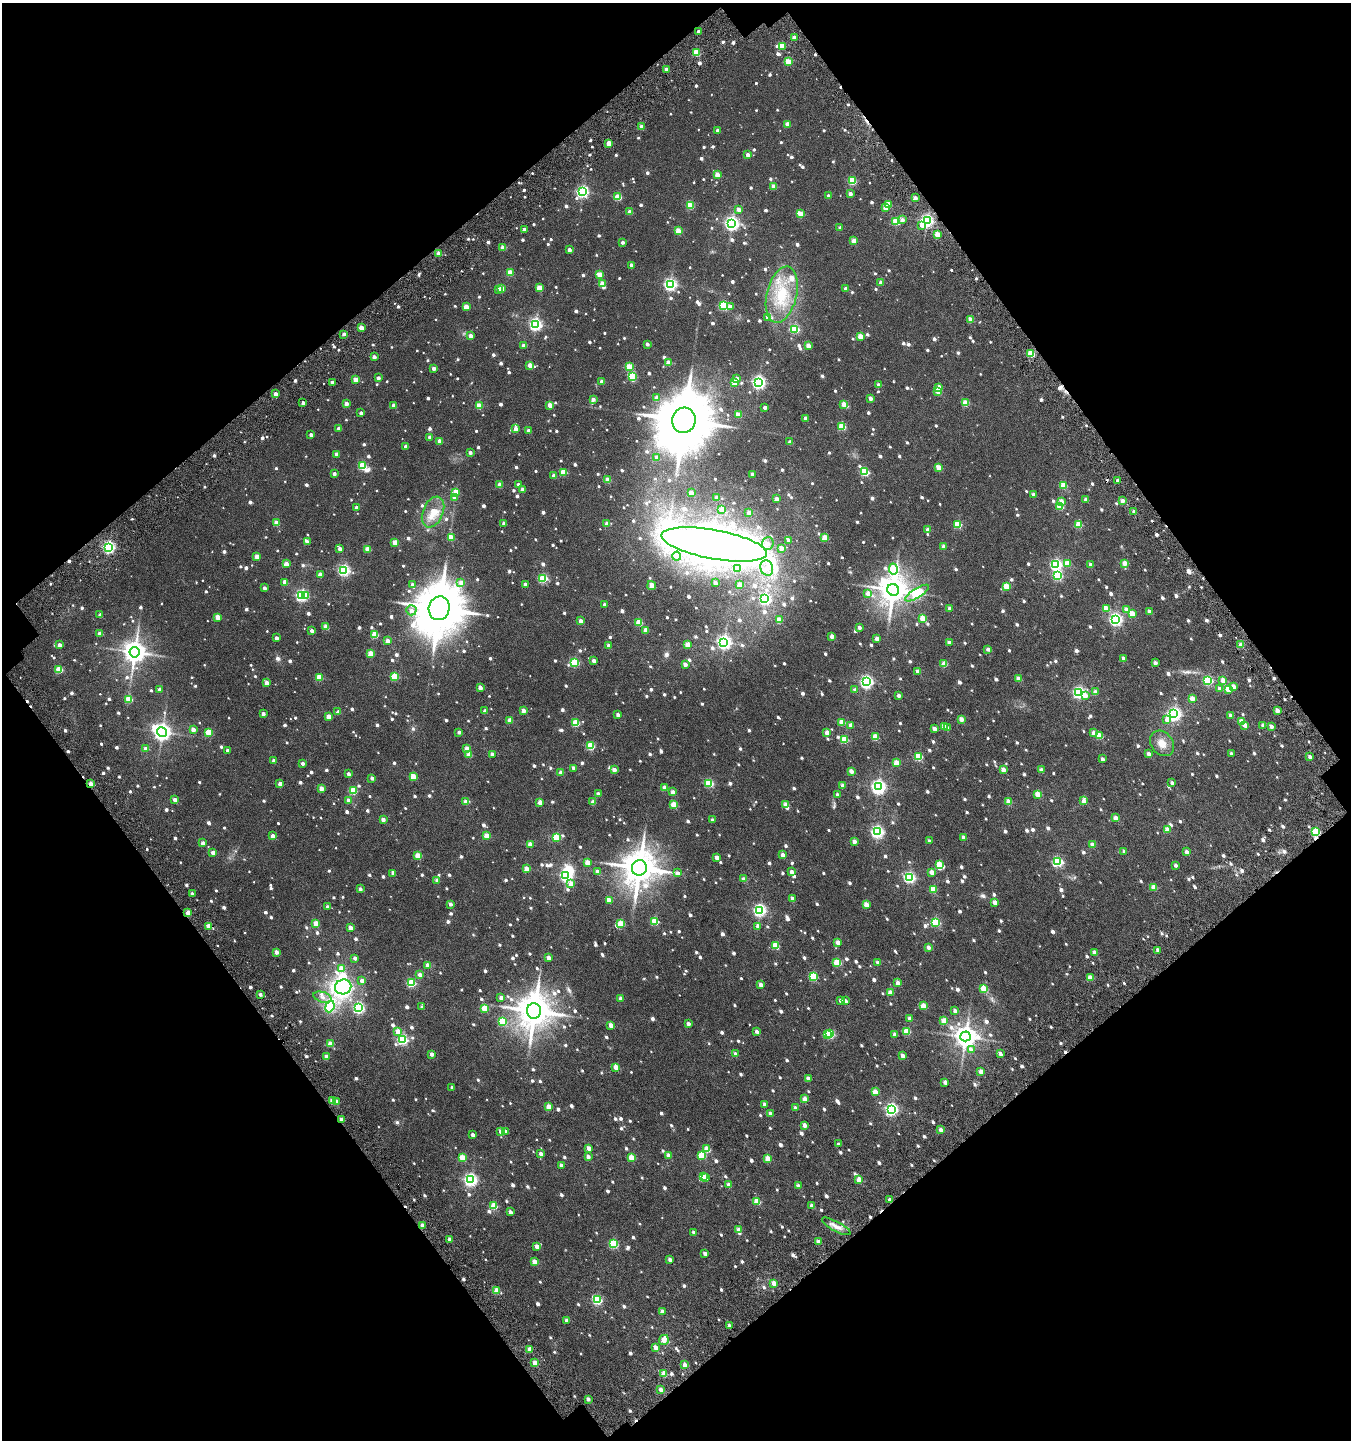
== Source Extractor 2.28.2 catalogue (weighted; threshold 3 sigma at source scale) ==
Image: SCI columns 266-2963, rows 178-3052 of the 3229 x 3250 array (HDU 1 of 3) = the unmasked area's bounding box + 8 px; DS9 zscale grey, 2 x 2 block average (1 PNG px = mean of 2 x 2 image px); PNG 1353 x 1442 px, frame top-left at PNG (2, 3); each listed source drawn as its Kron ellipse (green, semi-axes under 4 px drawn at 4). Shown black and unused: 47% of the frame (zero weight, under 4 of 7 exposures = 17% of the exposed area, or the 3 px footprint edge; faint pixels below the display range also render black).
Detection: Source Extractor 2.28.2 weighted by HDU 2 'WHT'. Background 0.0292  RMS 0.0078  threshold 0.0318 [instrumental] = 3 sigma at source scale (4.09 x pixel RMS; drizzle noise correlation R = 1.36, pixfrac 0.8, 0.0396/0.0396 arcsec/px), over >= 5 px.
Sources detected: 1670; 2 inside a brighter object's white glare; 15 cosmic-ray / hot-pixel residue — neither listed nor drawn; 1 coinciding with a brighter row at this scale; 9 inside a brighter listed object's ellipse — not listed separately; of the other 1643, all 500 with FLUX_AUTO >= 7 (the completeness limit of this list) listed and drawn (1143 fainter detections not listed), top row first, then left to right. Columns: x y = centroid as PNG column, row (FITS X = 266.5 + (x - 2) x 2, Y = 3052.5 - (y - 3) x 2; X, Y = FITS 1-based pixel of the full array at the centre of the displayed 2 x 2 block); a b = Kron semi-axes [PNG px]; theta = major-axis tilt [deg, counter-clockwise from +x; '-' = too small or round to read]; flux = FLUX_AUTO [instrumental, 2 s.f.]
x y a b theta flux
698 31 2 2 - 7.3
794 38 3 2 - 17
782 46 3 3 - 37
696 53 3 3 - 53
788 61 3 3 - 35
666 69 2 2 - 11
787 124 3 3 - 25
641 127 3 3 - 21
717 131 2 2 - 9.1
609 143 3 2 - 26
748 155 2 2 - 13
717 175 3 3 - 23
852 181 3 3 - 77
773 187 3 3 - 26
582 192 4 4 - 310
850 194 2 2 - 10
828 196 2 2 - 7.3
618 197 3 3 - 49
915 198 3 2 - 18
888 204 3 3 - 25
690 206 3 3 - 50
885 207 3 3 - 27
738 209 3 2 - 13
630 212 2 2 - 14
801 214 3 3 - 31
902 220 3 3 - 11
896 221 3 3 - 60
927 221 4 3 - 340
732 223 4 4 - 470
922 225 3 3 - 15
840 228 2 2 - 8.3
524 229 2 2 - 11
678 231 3 3 - 39
937 234 3 3 - 27
854 241 3 3 - 22
622 242 2 2 - 8.6
503 247 3 3 - 24
569 250 2 2 - 10
439 253 3 3 - 22
631 265 3 2 - 8
510 273 3 3 - 40
600 275 3 3 - 29
881 283 2 2 - 11
602 284 3 3 - 22
670 285 4 4 - 330
539 288 3 3 - 28
498 289 3 2 - 7.9
502 289 3 3 - 36
846 289 2 2 - 9.6
782 295 29 15 76 76
724 306 4 3 - 120
730 306 3 3 - 7.5
466 307 3 3 - 28
768 317 3 3 - 7.7
970 319 3 2 - 26
535 324 4 4 - 330
361 327 3 3 - 19
795 329 3 3 - 100
344 334 2 2 - 8.2
470 336 3 2 - 11
860 336 3 3 - 27
647 344 2 2 - 8.3
524 345 3 2 - 12
808 346 3 3 - 19
1031 354 3 3 - 60
374 357 2 2 - 12
669 363 3 3 - 25
530 365 3 2 - 17
629 367 3 3 - 49
433 368 2 2 - 11
633 376 3 3 - 92
378 378 2 2 - 9.1
737 378 3 3 - 9.1
356 380 3 3 - 29
602 381 3 2 - 15
332 382 2 2 - 7
758 382 4 4 - 360
734 383 3 3 - 37
879 385 2 2 - 13
939 387 4 3 - 14
938 391 3 3 - 34
275 394 2 2 - 12
657 398 3 3 - 19
870 398 3 2 - 12
593 399 2 2 - 10
303 403 2 2 - 7.1
965 403 3 3 - 43
346 404 2 2 - 13
844 404 3 3 - 24
394 405 3 3 - 17
550 405 3 3 - 20
479 406 3 3 - 40
765 407 2 2 - 8.7
361 413 2 2 - 8
738 415 3 3 - 22
805 418 2 2 - 9.1
684 420 13 11 75 16000
842 426 3 3 - 59
339 428 2 2 - 10
515 429 3 2 - 15
528 431 3 2 - 10
311 435 2 2 - 8.4
430 437 2 2 - 7.9
439 441 3 3 - 21
790 442 2 2 - 11
406 446 2 2 - 8.8
470 452 2 2 - 8
336 454 3 2 - 12
657 458 3 2 - 14
362 466 3 3 - 75
939 467 3 3 - 31
563 472 3 3 - 49
864 472 3 3 - 94
334 474 2 2 - 8.2
752 474 2 2 - 12
554 476 2 2 - 12
608 480 3 3 - 28
1118 480 2 2 - 8.9
500 485 3 3 - 23
518 485 3 2 - 7.5
1063 485 3 3 - 44
523 489 3 2 - 16
456 492 3 3 - 36
691 493 3 3 - 19
1033 495 2 2 - 11
454 498 3 3 - 8.2
716 498 3 2 - 13
776 499 2 2 - 13
1086 499 2 2 - 12
1061 501 3 3 - 16
1122 501 2 2 - 17
1060 507 3 3 - 41
356 508 2 2 - 8.8
722 510 3 2 - 13
433 512 16 10 66 32
1134 512 2 2 - 13
749 513 3 2 - 16
276 523 3 3 - 30
504 523 2 2 - 9.8
607 523 3 3 - 9.4
957 524 3 3 - 67
1078 524 3 3 - 49
927 530 2 2 - 11
451 537 3 3 - 26
825 538 3 3 - 39
788 540 3 2 - 8.5
307 542 3 2 - 9.2
395 542 3 3 - 30
768 543 6 6 - 7.5
714 544 53 14 -10 1300
944 546 3 2 - 14
109 547 4 3 - 320
781 548 3 2 - 17
340 549 2 2 - 11
368 549 3 3 - 31
677 556 4 4 - 8.9
257 557 3 3 - 27
1067 563 3 3 - 31
1124 563 3 3 - 25
286 564 3 3 - 23
1090 564 2 2 - 8.9
1056 565 4 3 - 230
767 568 8 6 -69 12
738 569 4 3 - 8.9
893 569 5 4 - 100
344 570 4 3 - 270
320 574 3 3 - 13
1057 575 4 3 - 140
543 578 3 3 - 120
285 582 3 3 - 17
461 582 4 3 - 11
715 583 2 2 - 8.3
525 584 2 2 - 8.7
412 585 3 3 - 11
651 585 4 3 - 18
739 585 3 3 - 29
1006 586 3 3 - 39
264 588 2 2 - 7.1
893 590 6 5 - 2800
868 593 3 3 - 20
917 593 13 5 32 140
305 595 3 3 - 15
302 596 3 3 - 270
765 599 4 3 - 240
604 605 2 2 - 13
439 608 12 10 75 11000
1106 608 3 3 - 32
950 609 2 2 - 11
411 610 5 5 - 7.1
1126 610 3 3 - 21
1149 612 3 2 - 11
1132 613 3 3 - 25
100 615 2 2 - 9.9
218 617 3 3 - 30
923 618 3 3 - 40
1115 619 4 4 - 330
779 620 3 3 - 32
581 621 3 2 - 13
639 622 3 3 - 46
326 627 3 3 - 30
859 627 2 2 - 8.1
646 630 3 3 - 15
312 631 2 2 - 7
100 633 3 2 - 14
375 635 3 3 - 54
832 636 2 2 - 16
276 638 2 2 - 7.8
877 639 3 2 - 19
387 641 3 2 - 18
724 642 4 4 - 430
949 642 2 2 - 11
59 645 3 2 - 14
609 645 2 2 - 8
688 645 3 3 - 28
1241 645 3 2 - 18
988 649 2 2 - 9.2
135 652 5 5 - 1700
371 654 3 3 - 40
1123 658 2 2 - 7.4
594 660 3 2 - 11
575 663 3 3 - 100
1155 663 2 2 - 10
685 664 2 2 - 11
944 664 3 3 - 33
59 669 3 3 - 60
917 671 3 2 - 14
319 677 3 3 - 47
395 677 3 3 - 71
1018 679 3 3 - 20
1208 680 3 3 - 130
1223 680 3 3 - 23
867 682 4 4 - 370
267 683 3 3 - 14
1233 686 3 3 - 16
480 687 3 2 - 13
1219 688 3 3 - 7
1228 689 3 3 - 21
160 690 2 2 - 13
855 690 3 2 - 11
1079 692 4 4 - 280
1095 692 3 3 - 15
898 695 2 2 - 9.4
1085 695 4 3 - 12
1192 698 3 3 - 25
129 699 3 3 - 62
523 710 2 2 - 16
1277 710 2 2 - 17
485 711 4 2 - 9
338 712 2 2 - 12
263 714 2 2 - 10
1174 714 4 4 - 430
618 715 2 2 - 10
1230 715 3 2 - 9.6
328 716 3 3 - 18
961 719 3 2 - 18
1167 719 4 3 - 12
510 720 3 3 - 24
842 722 3 3 - 33
1241 722 3 3 - 25
576 723 3 3 - 65
851 725 3 2 - 16
1245 725 3 2 - 12
1263 725 3 3 - 7.2
944 726 3 3 - 17
1271 726 3 3 - 11
948 728 3 3 - 9.8
935 729 3 2 - 11
193 730 3 2 - 13
162 732 5 4 - 860
209 732 3 3 - 58
459 732 2 2 - 7.6
827 733 3 2 - 17
1094 733 3 3 - 19
1099 736 3 3 - 39
875 737 3 3 - 47
844 739 3 3 - 63
1162 743 14 11 -53 18
590 746 3 3 - 79
145 749 3 3 - 7.5
467 749 3 3 - 22
228 750 2 2 - 7.1
492 754 2 2 - 9.2
1148 754 3 3 - 8.8
1231 754 3 2 - 7.3
469 755 3 3 - 21
918 756 3 3 - 77
1310 757 2 2 - 10
1102 759 2 2 - 7.6
274 761 3 2 - 9.7
303 763 2 2 - 8.4
896 763 3 3 - 32
574 768 2 2 - 8.9
614 770 3 2 - 12
1003 770 3 3 - 17
1041 770 3 2 - 11
851 771 3 2 - 15
561 772 2 2 - 9.6
348 774 2 2 - 7.2
413 776 3 3 - 35
372 778 2 2 - 7.1
709 783 3 3 - 100
1172 783 2 2 - 7.1
91 784 3 2 - 28
280 784 3 3 - 13
843 786 2 2 - 13
878 787 4 4 - 490
321 788 3 3 - 19
665 788 3 3 - 21
353 791 3 3 - 65
673 792 3 2 - 12
598 794 3 2 - 12
1038 794 3 3 - 36
837 795 3 2 - 10
175 799 3 2 - 10
349 800 3 2 - 13
1084 801 3 2 - 15
465 802 3 3 - 17
540 802 3 3 - 20
593 802 3 2 - 17
1009 802 3 3 - 29
674 805 3 3 - 48
786 805 3 3 - 28
1116 818 3 3 - 19
383 819 3 2 - 12
712 820 2 2 - 7.8
1167 829 3 3 - 18
877 832 4 4 - 320
1316 832 3 3 - 73
272 836 2 2 - 10
486 836 3 3 - 25
556 837 3 3 - 58
963 837 2 2 - 9.5
854 841 3 2 - 13
929 841 2 2 - 7.1
203 843 2 2 - 10
530 844 3 2 - 15
1092 845 3 2 - 19
213 852 3 2 - 14
1124 852 2 2 - 8.4
1187 852 3 2 - 8.1
783 855 3 2 - 18
418 856 3 3 - 40
717 857 3 2 - 18
587 862 3 3 - 27
1057 862 4 3 - 170
939 864 3 3 - 47
1176 865 2 2 - 7
639 868 8 7 - 4400
526 869 3 3 - 24
597 872 3 2 - 17
791 872 3 2 - 8.6
932 872 3 2 - 19
393 873 3 2 - 9.7
677 873 3 3 - 9.4
566 875 4 3 - 270
909 877 4 3 - 240
744 879 2 2 - 11
437 880 3 3 - 11
571 884 3 3 - 17
1154 887 3 3 - 31
360 889 3 2 - 7.8
933 889 3 3 - 38
192 894 3 2 - 7.4
792 898 3 2 - 9.2
609 900 3 3 - 14
995 902 3 2 - 16
450 904 2 2 - 8.2
866 904 3 3 - 25
327 907 2 2 - 7.2
759 910 4 4 - 310
188 913 2 2 - 24
655 921 3 3 - 60
935 922 3 3 - 100
316 924 3 3 - 31
620 924 3 3 - 62
209 926 3 2 - 30
758 926 3 2 - 9.3
350 928 3 3 - 15
838 942 3 2 - 16
775 945 3 3 - 43
928 947 3 2 - 12
1158 950 3 2 - 9.2
276 952 2 2 - 14
1094 952 3 2 - 14
355 958 2 2 - 9.1
548 958 3 2 - 15
837 963 3 3 - 65
878 963 3 2 - 8.4
428 965 3 3 - 15
341 968 3 3 - 18
420 975 3 3 - 11
813 977 3 3 - 94
1090 977 3 2 - 24
362 981 3 3 - 9.2
411 983 3 3 - 99
898 983 3 2 - 22
760 985 3 2 - 13
343 987 8 7 - 370
984 988 3 3 - 53
890 992 3 2 - 20
260 994 3 2 - 7.8
322 997 9 5 -17 8.4
501 998 3 3 - 9.3
621 998 3 3 - 14
841 1001 3 2 - 7.5
845 1001 3 2 - 10
923 1006 3 3 - 40
330 1007 6 4 68 67
422 1007 3 3 - 7.2
359 1008 4 3 - 220
485 1008 3 3 - 57
534 1011 8 7 - 4400
955 1011 3 2 - 8.6
909 1019 3 2 - 12
502 1021 3 3 - 79
944 1021 3 3 - 31
688 1024 2 2 - 8.1
611 1025 3 3 - 17
398 1031 3 3 - 19
757 1031 4 2 - 8.5
906 1031 3 3 - 49
830 1034 3 3 - 81
895 1034 3 2 - 14
827 1035 3 3 - 38
965 1036 5 5 - 1500
402 1039 3 3 - 190
330 1044 3 3 - 29
971 1050 3 3 - 13
431 1054 2 2 - 11
735 1054 3 2 - 8.3
1000 1054 3 2 - 8
326 1056 3 2 - 15
903 1056 3 2 - 13
616 1067 3 3 - 34
981 1072 3 2 - 18
808 1079 3 2 - 12
945 1082 2 2 - 12
452 1087 2 2 - 7.2
875 1092 3 3 - 31
805 1099 3 3 - 27
332 1101 3 3 - 18
336 1101 3 2 - 18
764 1104 2 2 - 8.1
549 1107 3 3 - 26
795 1108 2 2 - 8
891 1109 4 4 - 330
770 1113 3 2 - 8
341 1119 2 2 - 15
804 1125 3 2 - 13
941 1130 2 2 - 13
506 1131 3 2 - 11
501 1132 3 3 - 13
473 1135 2 2 - 7.8
838 1144 2 2 - 7.2
589 1148 3 2 - 14
707 1149 3 3 - 41
541 1154 3 2 - 11
669 1155 3 2 - 13
702 1155 3 3 - 59
588 1157 3 2 - 9.4
631 1157 3 3 - 35
462 1158 3 3 - 40
768 1158 3 3 - 34
561 1165 2 2 - 9.5
703 1176 3 3 - 58
706 1178 3 3 - 8.1
470 1180 4 4 - 360
859 1180 3 3 - 36
728 1185 3 2 - 12
798 1186 3 2 - 10
890 1200 2 2 - 8.9
757 1201 3 3 - 54
494 1206 3 3 - 51
812 1206 3 2 - 9.6
510 1212 2 2 - 8.2
422 1225 3 2 - 16
836 1226 16 5 -28 12
738 1230 3 2 - 15
694 1233 3 2 - 9.8
450 1239 2 2 - 14
818 1242 2 2 - 19
613 1244 3 3 - 100
537 1246 3 2 - 15
705 1253 3 2 - 9
670 1259 3 2 - 7.8
535 1262 3 3 - 23
774 1283 3 2 - 16
496 1290 3 3 - 27
597 1300 4 3 - 140
662 1311 3 3 - 9.2
567 1320 2 2 - 11
729 1325 2 2 - 10
664 1340 5 4 - 13
656 1348 3 2 - 17
529 1349 2 2 - 18
535 1363 3 3 - 32
685 1365 3 2 - 22
664 1373 3 3 - 22
661 1390 3 2 - 14
588 1399 2 2 - 9.6
Overlapping masked pixels (flux is a lower limit): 4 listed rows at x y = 91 784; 188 913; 209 926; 341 1119